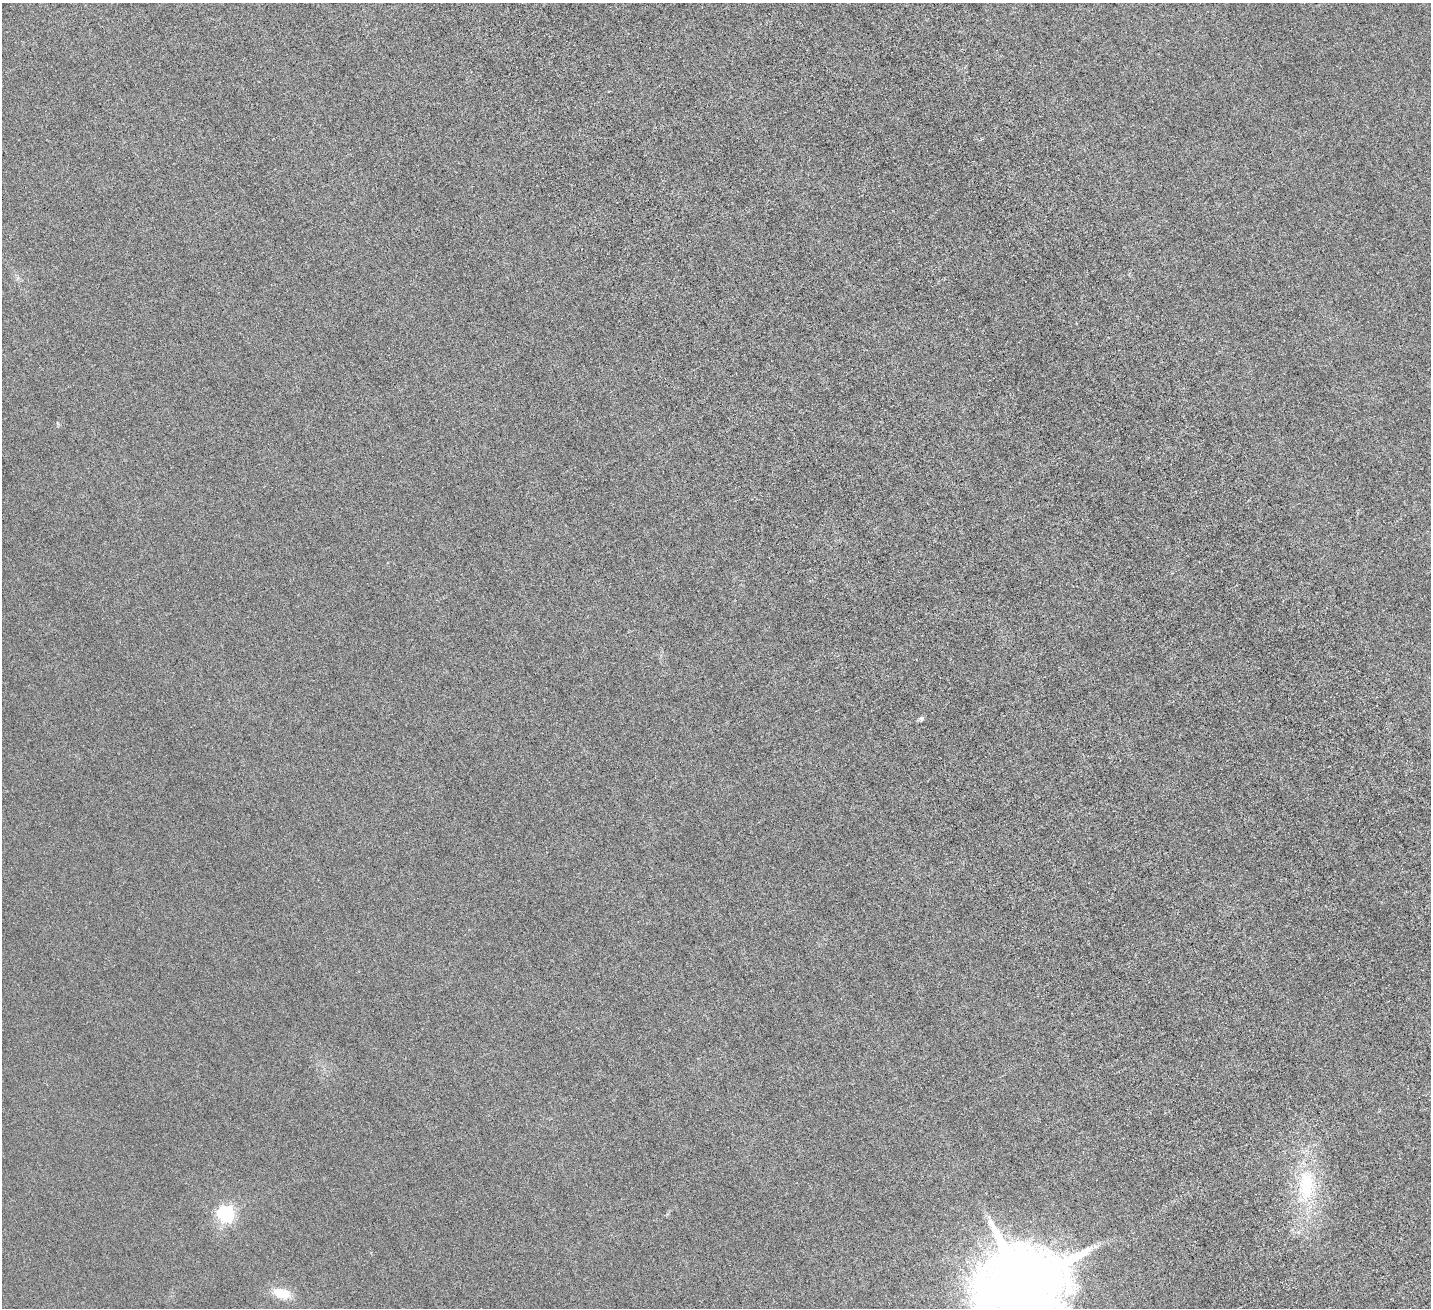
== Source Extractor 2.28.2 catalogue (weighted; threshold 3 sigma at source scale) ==
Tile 6 of 4 x 4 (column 2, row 2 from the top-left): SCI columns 1735-3163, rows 3092-4397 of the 6329 x 6320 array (HDU 1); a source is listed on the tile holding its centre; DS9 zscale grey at full resolution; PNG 1433 x 1310 px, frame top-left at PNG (2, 3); no overlay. Nothing masked; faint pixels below the display range render black.
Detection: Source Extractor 2.28.2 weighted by HDU 2 'WHT'; one run over the whole footprint, this tile lists its part. Background 0.00255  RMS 0.002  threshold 0.00836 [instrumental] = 3 sigma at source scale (4.09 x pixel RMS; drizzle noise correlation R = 1.36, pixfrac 0.8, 0.05/0.05 arcsec/px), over >= 5 px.
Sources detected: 7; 1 inside a brighter object's white glare — not listed; the other 6 listed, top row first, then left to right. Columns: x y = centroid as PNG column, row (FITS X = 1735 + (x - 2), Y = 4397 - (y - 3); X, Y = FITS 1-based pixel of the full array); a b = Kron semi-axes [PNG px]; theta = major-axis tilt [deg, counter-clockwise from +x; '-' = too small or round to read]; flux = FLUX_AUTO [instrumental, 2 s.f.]
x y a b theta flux
921 719 7 5 68 0.36
1306 1185 49 25 89 14
226 1213 8 7 - 28
1095 1246 7 6 - 0.47
1024 1284 19 17 -63 2700
282 1293 23 12 -14 3.6
Isophote crosses this tile's border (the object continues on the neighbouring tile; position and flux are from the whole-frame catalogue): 1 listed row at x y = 1024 1284